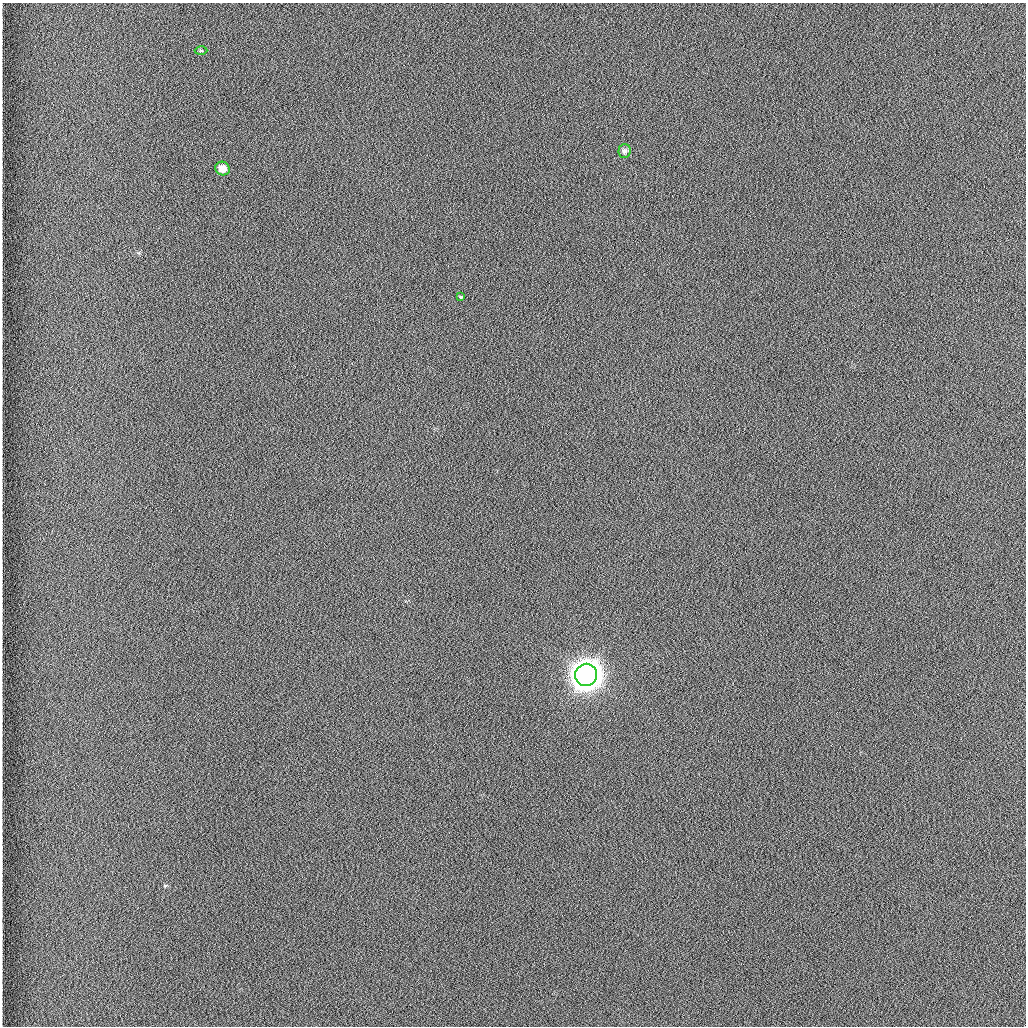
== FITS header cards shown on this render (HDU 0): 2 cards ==
NAXIS1  =                 1024 /fastest changing axis
NAXIS2  =                 1024 /next to fastest changing axis

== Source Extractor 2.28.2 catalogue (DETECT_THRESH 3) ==
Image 1024 x 1024 px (HDU 0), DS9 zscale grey, 1 PNG px = 1 image px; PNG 1028 x 1028 px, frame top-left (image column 1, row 1024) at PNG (2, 3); each listed source drawn as its Kron ellipse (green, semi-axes under 4 px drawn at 4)
Background 1260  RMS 5.9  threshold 17.7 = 3 sigma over >= 5 px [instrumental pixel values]
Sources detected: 5; all 5 listed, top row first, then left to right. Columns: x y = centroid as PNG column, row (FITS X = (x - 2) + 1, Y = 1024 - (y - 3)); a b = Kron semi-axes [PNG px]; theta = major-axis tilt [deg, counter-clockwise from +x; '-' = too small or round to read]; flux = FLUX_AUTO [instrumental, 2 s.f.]
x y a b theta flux
201 50 6 4 -1 5.2e+02
625 151 7 6 - 9.4e+02
223 168 7 6 - 3.9e+03
461 297 3 3 - 3.3e+03
586 675 11 11 - 1.0e+06